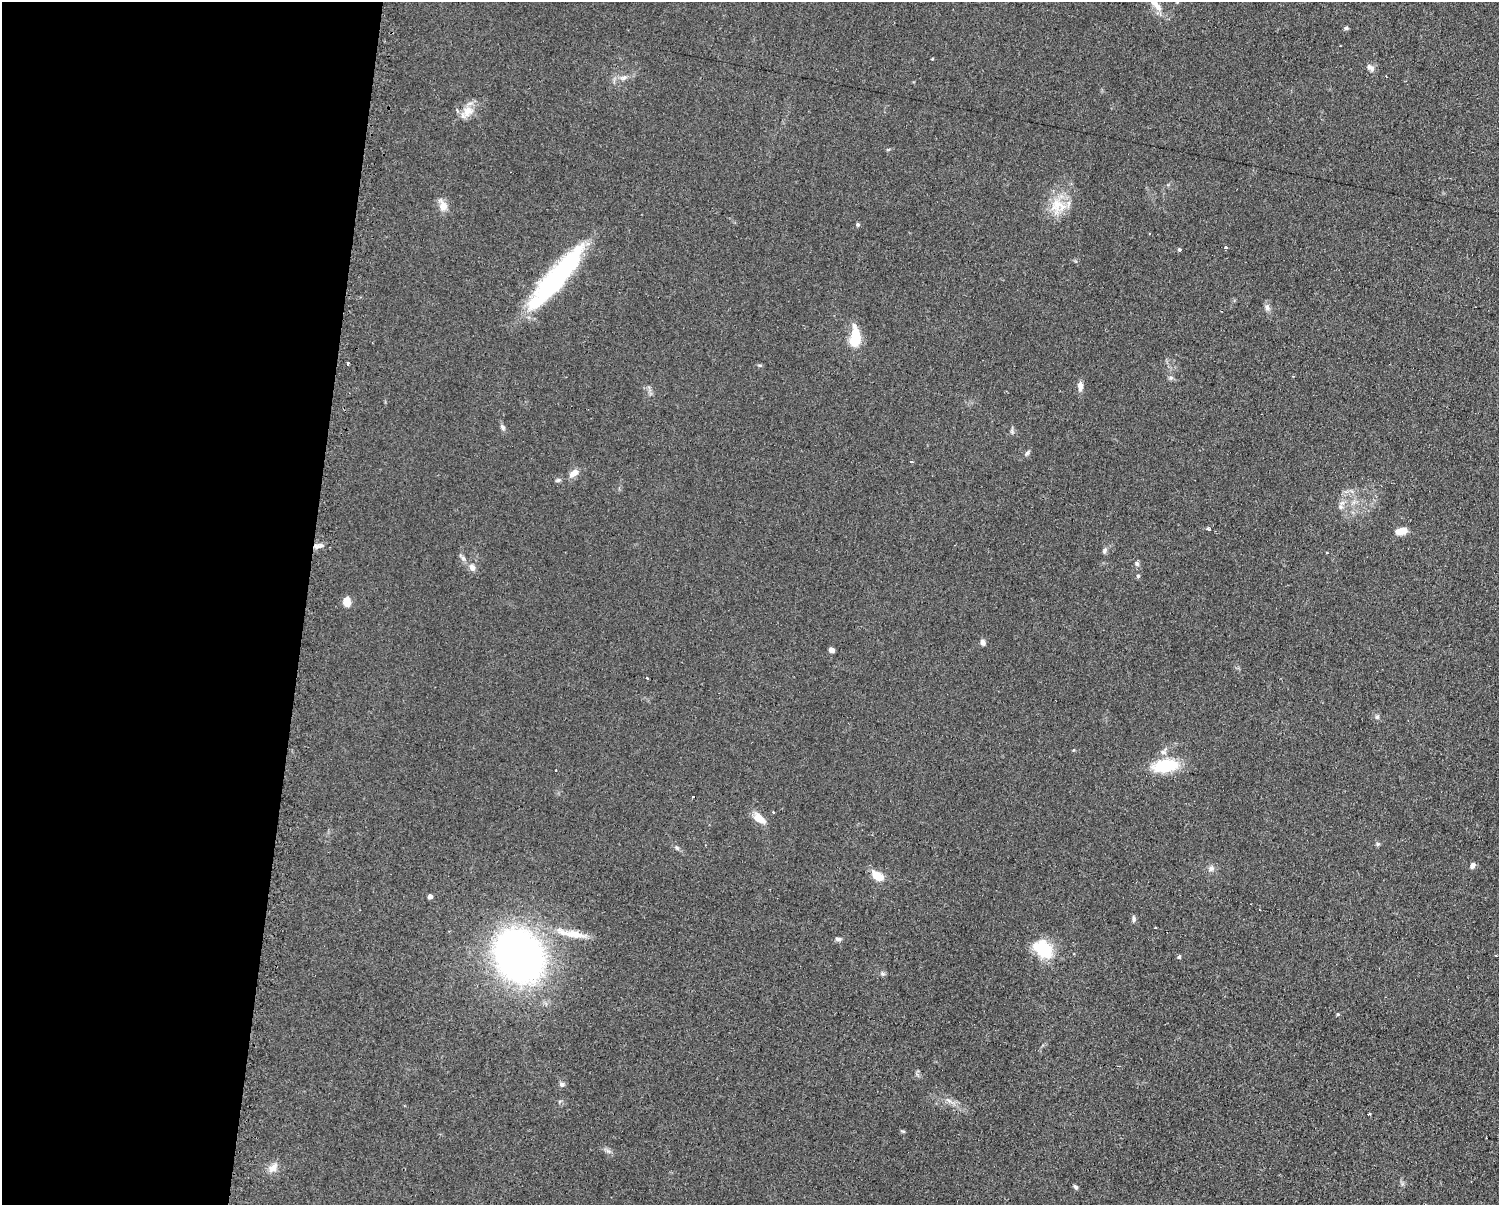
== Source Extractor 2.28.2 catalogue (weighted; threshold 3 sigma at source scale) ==
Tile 4 of 3 x 4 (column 1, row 2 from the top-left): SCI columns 123-1619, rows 2408-3610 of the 4863 x 4814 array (HDU 1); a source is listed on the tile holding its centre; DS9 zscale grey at full resolution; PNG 1501 x 1207 px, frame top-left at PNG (2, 2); no overlay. Shown black and unused: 20% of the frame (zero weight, under 2 of 3 exposures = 2% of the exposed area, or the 3 px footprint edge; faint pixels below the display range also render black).
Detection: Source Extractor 2.28.2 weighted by HDU 2 'WHT'; one run over the whole footprint, this tile lists its part. Background 0.098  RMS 0.011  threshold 0.0502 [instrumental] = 3 sigma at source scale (4.5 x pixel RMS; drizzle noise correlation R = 1.50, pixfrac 1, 0.05/0.05 arcsec/px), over >= 5 px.
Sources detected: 64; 1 cosmic-ray / hot-pixel residue — not listed; the other 63 listed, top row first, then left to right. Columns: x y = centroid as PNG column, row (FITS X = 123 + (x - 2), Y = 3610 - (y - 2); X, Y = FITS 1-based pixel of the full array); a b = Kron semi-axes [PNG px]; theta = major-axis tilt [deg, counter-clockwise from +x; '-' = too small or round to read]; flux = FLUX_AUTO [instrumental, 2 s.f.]
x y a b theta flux
1155 3 34 8 -52 18
1346 28 6 4 1 2.1
932 59 3 2 - 1.1
1370 67 12 7 -39 4.7
624 78 12 6 23 5.6
468 111 18 12 57 15
443 205 17 9 -66 9.9
1058 206 25 19 -7 28
858 224 5 5 - 1.8
1226 248 3 3 - 31
1179 249 4 4 - 2.2
555 278 76 16 50 190
1267 308 9 7 -71 4.3
855 337 25 12 87 29
348 364 3 3 - 5.9
1171 378 7 5 1 2.5
1080 386 12 7 88 6.2
503 427 8 6 -61 3.3
1012 431 7 4 -72 1.9
1027 452 9 4 46 2.2
911 462 3 3 - 2.6
574 473 12 7 33 8.4
558 480 7 5 2 2.1
1341 507 6 6 - 2.8
1208 529 4 3 - 5.6
1401 531 11 6 11 15
320 546 10 6 20 4.8
1105 550 8 6 67 2.8
1327 552 3 2 - 1.3
463 558 8 5 -45 2.8
1137 563 7 5 -60 2.6
472 567 10 8 -58 5.2
1138 576 5 5 - 1.7
347 602 10 8 -86 11
982 642 7 6 - 3.9
832 650 5 5 - 4.4
647 678 3 3 - 3.2
1377 717 6 5 - 2
1164 752 11 8 49 5.6
1165 766 26 13 8 52
556 770 3 2 - 1.9
693 797 3 3 - 2.2
773 812 3 3 - 1.6
759 819 17 8 -34 14
1378 844 6 5 - 1.9
677 848 9 4 -45 2.4
1473 865 7 5 67 3.8
1211 868 8 7 - 4.1
878 876 11 7 -36 22
430 896 4 4 - 6.5
1134 919 8 5 84 2.7
571 934 50 10 -10 29
838 939 9 5 -6 2.7
1043 949 19 13 -40 57
519 956 51 42 -52 540
1179 957 5 4 - 1.4
883 974 6 4 -18 1.9
1338 1014 4 4 - 1.4
562 1084 7 6 - 3.1
1370 1114 4 2 - 1.3
903 1131 6 4 16 1.4
273 1168 16 9 47 8.5
1076 1187 6 4 -53 2.4
Isophote crosses this tile's border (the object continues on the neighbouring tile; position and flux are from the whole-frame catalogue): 1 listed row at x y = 1155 3